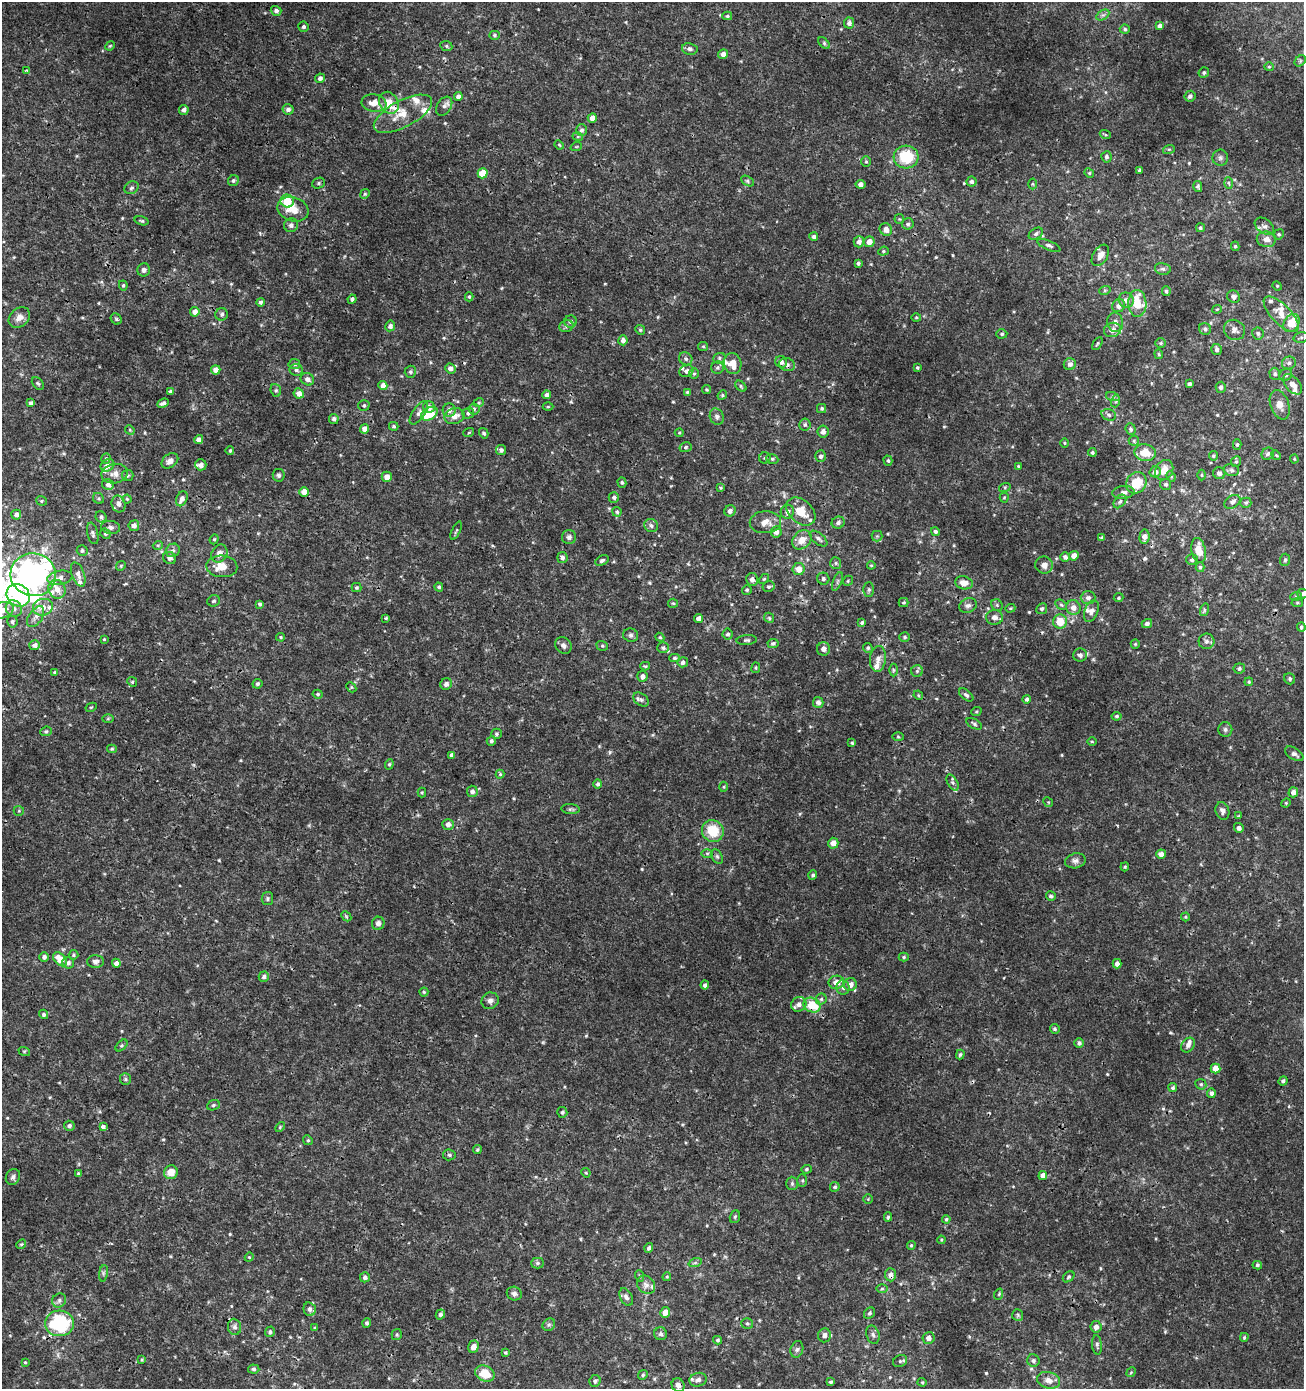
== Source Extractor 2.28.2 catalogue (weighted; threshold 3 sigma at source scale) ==
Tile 11 of 4 x 4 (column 3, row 3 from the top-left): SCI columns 2879-4180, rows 1389-2775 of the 5692 x 5560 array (HDU 1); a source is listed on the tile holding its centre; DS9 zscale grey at full resolution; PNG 1306 x 1391 px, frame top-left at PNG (2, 2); each listed source drawn as its Kron ellipse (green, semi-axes under 4 px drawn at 4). Shown black and unused: <1% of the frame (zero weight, under 3 of 4 exposures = <1% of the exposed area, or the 3 px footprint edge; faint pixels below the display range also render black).
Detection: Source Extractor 2.28.2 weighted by HDU 2 'WHT'; one run over the whole footprint, this tile lists its part. Background 0.00165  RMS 9.3e-04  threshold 0.0042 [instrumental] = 3 sigma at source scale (4.5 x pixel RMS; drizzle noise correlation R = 1.50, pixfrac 1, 0.0396/0.0396 arcsec/px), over >= 5 px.
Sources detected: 584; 1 too faint to see at this stretch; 4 inside a brighter object's white glare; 3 cosmic-ray / hot-pixel residue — neither listed nor drawn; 26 inside a brighter listed object's ellipse — not listed separately; of the other 550, all 500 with FLUX_AUTO >= 0.0921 (the completeness limit of this list) listed and drawn (50 fainter detections not listed), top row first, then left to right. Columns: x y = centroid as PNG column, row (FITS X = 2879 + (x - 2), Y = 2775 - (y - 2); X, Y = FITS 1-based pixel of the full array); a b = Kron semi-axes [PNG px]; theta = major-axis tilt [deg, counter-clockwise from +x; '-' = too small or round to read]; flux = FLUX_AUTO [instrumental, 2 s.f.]
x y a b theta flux
276 11 5 5 - 0.31
1103 15 7 4 31 0.19
727 16 5 4 - 0.13
849 23 5 5 - 0.32
1160 26 4 4 - 0.36
303 27 5 5 - 0.2
1125 29 5 4 - 0.16
494 35 5 4 - 0.14
824 43 7 4 -46 0.15
110 46 5 4 - 0.11
446 46 6 5 - 0.18
690 49 8 6 -11 0.31
723 54 5 4 - 0.45
1300 61 6 5 - 0.16
1269 67 5 4 - 0.11
27 70 4 3 - 0.1
1204 72 5 5 - 0.18
320 78 5 4 - 0.31
1190 96 5 5 - 0.31
458 97 4 4 - 0.44
374 103 12 8 -9 1
389 103 11 9 -58 1.4
444 106 10 7 57 0.35
288 109 5 5 - 0.33
184 110 5 4 - 0.29
403 114 32 13 28 2.2
592 118 5 4 - 0.63
582 130 6 5 - 0.22
1105 134 6 3 -20 0.12
578 137 5 3 - 0.099
559 145 5 4 - 0.099
576 147 6 3 19 0.1
1169 149 6 4 18 0.11
906 157 12 11 - 3.5
1106 157 5 5 - 0.2
1220 158 8 8 - 0.3
866 161 5 4 - 0.14
1139 170 3 3 - 0.13
483 173 5 5 - 2.4
1089 173 5 4 - 0.12
233 181 6 5 - 0.18
748 181 7 4 -28 0.16
972 182 5 5 - 0.23
318 183 6 5 - 0.18
1228 183 6 4 -87 0.14
860 184 5 4 - 0.42
1032 184 5 3 - 0.094
1198 186 5 4 - 0.19
131 188 7 6 - 0.22
365 194 5 4 - 0.13
287 201 7 6 - 2.5
293 209 16 12 -19 1.4
899 219 5 4 - 0.1
142 221 7 4 -16 0.15
908 224 6 5 - 0.2
291 225 7 7 - 0.31
1264 226 11 7 -35 0.39
1200 228 4 4 - 0.14
886 230 7 6 - 0.59
1036 234 8 5 31 0.25
1279 234 5 5 - 0.18
814 237 4 4 - 0.27
1266 239 9 8 - 0.64
859 242 6 5 - 0.37
869 242 5 5 - 0.74
1049 245 12 4 -22 0.24
1235 246 5 4 - 0.16
883 251 5 4 - 0.13
1100 255 12 7 58 0.63
858 263 4 3 - 0.21
1163 269 8 6 -12 0.26
144 270 6 6 - 0.31
123 285 5 4 - 0.15
1277 286 5 4 - 0.11
1105 290 6 3 19 0.11
1166 291 5 4 - 0.19
469 297 4 4 - 0.14
1233 297 7 6 - 0.32
352 299 4 4 - 0.23
1126 300 8 7 - 0.47
261 302 4 4 - 0.25
1137 303 13 9 -89 2.8
1119 306 7 6 - 0.49
1217 309 5 4 - 0.1
195 312 5 5 - 0.62
222 314 6 6 - 0.23
1281 314 23 9 -46 1.3
19 317 12 9 41 0.61
916 318 5 3 - 0.098
116 319 6 5 - 0.15
571 321 6 6 - 0.29
1115 322 9 8 - 0.45
1291 323 10 7 59 1.8
390 326 5 5 - 0.26
566 326 7 5 21 0.22
1205 329 6 5 - 0.21
640 330 5 4 - 0.13
1112 330 8 7 - 0.54
1234 330 11 9 -35 0.5
1258 333 6 5 - 0.22
1002 334 5 4 - 0.15
1301 337 7 5 14 0.22
623 340 5 4 - 0.4
1097 343 7 4 59 0.14
1161 343 5 4 - 0.13
703 346 5 4 - 0.11
1217 349 5 5 - 0.27
1159 354 5 4 - 0.12
719 358 6 5 - 0.18
686 359 7 6 - 0.26
781 362 6 5 - 0.37
733 363 11 8 -77 1.2
1289 363 7 6 - 0.29
294 364 6 5 - 0.21
1070 364 6 6 - 0.41
787 365 8 6 -22 0.34
717 368 6 6 - 0.2
917 368 3 3 - 0.13
450 369 5 5 - 0.38
216 370 5 4 - 0.61
296 370 6 6 - 0.23
686 371 7 6 - 0.34
410 372 6 5 - 0.2
694 373 5 5 - 0.14
1275 374 6 5 - 0.21
1286 375 7 5 35 0.27
307 379 7 6 - 0.4
38 383 7 5 -48 0.16
1189 384 4 3 - 0.25
1293 384 12 7 -49 0.78
383 386 4 4 - 0.6
741 386 6 4 -43 0.14
1221 387 5 5 - 0.22
706 389 4 4 - 0.12
276 390 6 5 - 0.17
171 392 3 3 - 0.24
687 392 4 4 - 0.11
299 393 5 5 - 0.53
547 395 4 4 - 0.33
722 395 5 4 - 0.12
1113 397 7 4 -18 0.18
1116 401 6 4 72 0.15
479 402 5 3 - 0.095
31 403 4 3 - 0.2
163 403 6 4 24 0.29
364 405 6 5 - 0.17
1280 405 15 9 -71 0.84
429 407 6 5 - 0.37
548 407 5 3 - 0.1
822 408 4 4 - 0.16
474 409 5 5 - 0.18
449 410 6 6 - 0.44
419 413 13 6 55 0.39
468 413 6 5 - 0.2
429 414 9 6 32 3.1
1109 415 7 5 -18 0.24
454 416 10 7 16 0.84
717 417 8 7 - 0.3
334 419 5 5 - 0.29
805 425 6 5 - 0.2
394 426 4 4 - 0.13
365 429 4 4 - 0.69
1131 429 6 5 - 0.2
130 430 5 4 - 0.11
823 431 6 5 - 0.4
469 432 5 3 - 0.11
484 433 5 4 - 0.19
679 433 4 4 - 0.094
199 440 4 4 - 0.51
1134 441 5 5 - 0.14
1065 443 4 3 - 0.097
1237 445 5 4 - 0.14
686 447 6 5 - 0.17
501 450 5 5 - 0.27
230 451 4 3 - 0.13
1092 452 4 4 - 0.18
1145 453 11 8 -11 1.6
1268 454 6 5 - 0.21
1276 455 5 4 - 0.096
821 456 6 5 - 0.28
1213 456 5 4 - 0.14
765 458 6 5 - 0.17
106 459 5 4 - 0.19
772 459 6 4 -22 0.17
1294 459 4 4 - 0.092
170 461 9 6 37 0.45
888 461 5 4 - 0.15
1236 461 6 4 68 0.15
107 465 7 5 32 0.48
201 465 6 5 - 0.39
1018 466 4 4 - 0.1
1164 470 10 8 61 1
1231 470 8 6 -15 0.26
1155 472 6 5 - 0.43
1219 473 6 5 - 0.3
115 474 13 9 10 0.63
128 475 6 5 - 0.15
279 475 6 6 - 0.21
1201 475 5 3 - 0.097
1171 476 5 4 - 0.12
387 477 5 5 - 0.63
622 483 5 4 - 0.14
1136 483 11 9 50 2
1166 484 5 5 - 0.2
108 485 6 5 - 0.34
1005 487 6 4 18 0.12
721 488 4 4 - 0.12
304 492 5 5 - 0.82
1123 492 11 6 7 0.39
614 497 5 5 - 0.21
1004 497 5 4 - 0.11
98 498 6 5 - 0.14
127 499 4 4 - 0.11
182 499 8 5 65 0.54
41 501 5 4 - 0.13
1120 501 7 5 49 0.22
1232 502 9 6 34 0.33
1246 503 5 5 - 0.17
119 504 8 7 - 0.38
730 511 6 5 - 0.4
801 511 16 11 -42 1.8
617 512 5 4 - 0.16
787 512 7 6 - 0.38
16 515 5 5 - 0.36
101 517 6 5 - 0.27
765 522 16 11 2 0.96
838 523 6 6 - 0.28
134 526 5 5 - 0.45
651 526 7 6 - 0.3
110 527 10 6 -7 0.29
456 531 10 3 66 0.13
776 532 6 5 - 0.53
935 532 4 4 - 0.32
93 533 11 5 -77 0.26
105 534 5 4 - 0.14
877 536 5 5 - 0.14
569 537 7 7 - 0.29
1144 537 7 5 85 0.5
1102 538 4 4 - 0.17
214 539 5 4 - 0.12
818 539 10 5 -39 0.31
802 540 11 8 44 1
158 545 5 3 - 0.093
173 550 7 6 - 0.3
1199 550 12 7 -78 1.7
82 551 5 5 - 0.2
219 554 9 7 58 0.56
1074 556 5 4 - 0.61
1065 557 4 4 - 0.3
170 558 7 6 - 0.29
562 558 5 5 - 0.28
602 560 7 4 28 0.21
1192 560 5 5 - 0.2
1285 560 6 5 - 0.17
836 563 6 5 - 0.19
871 565 4 4 - 0.097
1044 565 9 8 - 0.59
121 566 5 4 - 0.11
222 566 15 10 -4 1.3
1200 567 5 4 - 0.17
799 569 6 6 - 0.92
78 574 13 6 -70 0.46
33 575 22 21 - 34
60 578 13 7 10 0.56
752 579 6 6 - 0.43
764 579 6 3 44 0.11
823 579 6 6 - 0.25
837 581 10 3 69 0.18
848 581 5 4 - 0.13
964 583 9 6 -12 0.78
356 587 5 4 - 0.15
439 587 4 4 - 0.19
769 587 6 5 - 0.19
57 589 9 8 - 0.76
747 590 5 5 - 0.15
869 590 7 5 90 0.17
1303 594 5 4 - 0.23
18 595 12 10 -38 5.5
1296 596 6 4 19 0.12
1088 598 7 6 - 0.34
1119 598 5 4 - 0.13
214 601 6 5 - 0.18
904 602 5 4 - 0.14
673 603 5 4 - 0.12
1297 603 6 4 -5 0.12
260 604 4 4 - 0.21
997 605 6 5 - 0.19
1061 605 6 4 -30 0.14
968 606 9 7 21 0.34
43 607 10 8 15 0.74
14 608 9 7 -47 0.45
1010 608 5 4 - 0.11
1073 608 7 7 - 0.63
1042 609 5 5 - 0.22
3 610 11 8 17 0.87
1204 610 6 4 73 0.17
1091 611 11 6 69 0.51
36 617 11 6 57 0.45
994 617 8 7 - 0.51
386 618 3 3 - 0.11
699 618 4 4 - 0.5
769 618 5 4 - 0.14
12 622 6 5 - 0.2
862 622 4 4 - 0.2
1060 622 7 7 - 1.7
1147 624 5 4 - 0.28
1301 627 4 4 - 0.19
728 634 5 5 - 0.22
631 635 7 6 - 0.25
281 637 4 3 - 0.11
660 637 4 4 - 0.1
904 637 5 5 - 0.16
104 639 3 3 - 0.096
747 640 10 5 4 0.2
1206 641 8 7 - 0.31
773 643 5 4 - 0.18
1135 644 5 4 - 0.11
35 645 5 5 - 0.33
563 645 9 7 -47 0.34
602 646 6 4 -20 0.16
663 648 6 5 - 0.2
868 648 5 4 - 0.17
824 649 7 6 - 0.42
1080 655 7 6 - 0.32
674 658 5 4 - 0.17
878 659 13 8 84 0.59
683 662 5 5 - 0.26
645 666 5 3 - 0.12
756 668 5 3 - 0.098
1239 668 6 5 - 0.22
893 670 6 4 -90 0.13
917 671 6 6 - 0.18
54 672 4 3 - 0.11
642 676 5 5 - 0.4
1290 679 6 5 - 0.17
132 682 5 4 - 0.12
1249 682 4 3 - 0.12
257 684 5 5 - 0.21
446 684 6 5 - 0.32
351 687 5 4 - 0.13
318 694 5 4 - 0.16
918 695 5 4 - 0.11
966 695 8 5 -39 0.22
1027 699 4 4 - 0.19
641 700 9 5 -37 0.27
818 702 5 5 - 0.33
91 707 6 4 29 0.11
976 712 5 3 - 0.1
1117 716 5 4 - 0.16
108 719 6 4 2 0.11
974 724 8 4 -29 0.21
1225 729 7 7 - 0.24
46 731 6 4 22 0.14
496 734 5 5 - 0.18
898 737 5 3 - 0.1
491 741 5 4 - 0.19
1092 742 5 3 - 0.094
852 743 3 3 - 0.13
112 749 5 4 - 0.13
1294 754 10 5 -32 0.34
452 755 4 4 - 0.26
389 764 5 4 - 0.14
500 774 4 4 - 0.12
952 782 9 5 -62 0.23
598 784 5 4 - 0.23
724 787 5 3 - 0.097
472 791 5 5 - 0.35
422 792 5 4 - 0.11
1293 792 5 4 - 0.52
1048 802 5 4 - 0.11
1286 803 5 4 - 0.11
571 809 9 5 -6 0.19
19 811 5 5 - 0.12
1222 811 9 6 -73 0.4
1239 816 4 3 - 0.1
448 824 5 5 - 0.45
1239 828 5 5 - 0.36
713 831 11 10 - 2.7
833 843 5 5 - 0.73
707 853 6 4 0 0.15
1161 854 5 4 - 0.48
717 856 8 5 -63 0.2
1075 861 10 7 13 0.36
1125 867 4 3 - 0.12
813 875 4 4 - 0.19
1051 896 5 4 - 0.21
267 899 7 5 80 0.19
346 916 6 4 -46 0.12
1185 917 4 4 - 0.1
378 923 6 6 - 0.34
73 955 5 5 - 0.15
44 957 5 4 - 0.31
904 957 5 4 - 0.13
60 959 8 5 -47 1.5
95 961 8 6 1 0.3
68 963 6 5 - 0.25
116 963 4 4 - 0.43
1117 964 5 4 - 0.42
264 977 5 5 - 0.29
836 982 8 6 11 0.7
705 985 4 4 - 0.25
850 985 6 6 - 0.62
843 987 7 6 - 0.29
424 992 4 4 - 0.11
821 999 5 5 - 0.17
490 1001 9 8 - 0.37
799 1004 8 7 - 0.49
812 1005 9 7 -27 2.3
44 1014 5 4 - 0.19
1055 1029 5 4 - 0.16
1079 1043 5 4 - 0.24
1188 1045 8 6 49 0.4
121 1046 7 4 44 0.15
24 1051 6 4 -17 0.1
960 1055 5 4 - 0.17
1216 1069 5 5 - 0.85
125 1079 6 5 - 0.17
1283 1081 5 4 - 0.2
1201 1084 6 5 - 0.16
1173 1088 4 4 - 0.2
1211 1093 4 4 - 0.29
213 1105 6 5 - 0.15
562 1112 5 5 - 0.15
69 1126 5 5 - 0.22
103 1127 4 3 - 0.73
280 1127 6 3 47 0.1
308 1140 5 4 - 0.12
477 1150 4 4 - 0.14
449 1155 6 5 - 0.19
806 1169 5 4 - 0.14
171 1172 7 6 - 1.1
586 1173 5 4 - 0.097
78 1174 4 3 - 0.14
1043 1175 4 4 - 0.65
13 1177 8 7 - 0.3
802 1181 6 5 - 0.14
792 1183 7 5 -90 0.18
835 1187 5 5 - 0.16
868 1199 4 4 - 0.1
735 1217 6 5 - 0.15
888 1217 5 4 - 0.15
946 1219 4 4 - 0.15
941 1240 4 4 - 0.097
21 1244 5 4 - 0.13
911 1245 4 3 - 0.12
649 1248 5 4 - 0.21
249 1257 4 4 - 0.1
537 1263 6 5 - 0.2
695 1263 7 4 19 0.17
1257 1265 5 4 - 0.15
103 1273 8 4 82 0.2
890 1275 6 5 - 0.42
640 1276 6 3 -71 0.11
365 1277 5 5 - 0.28
667 1277 4 3 - 0.11
1069 1277 6 4 40 0.16
646 1285 10 8 -47 0.43
882 1289 6 4 1 0.13
514 1293 7 6 - 0.32
999 1294 6 3 72 0.097
626 1297 9 6 -63 0.34
59 1300 7 6 - 0.28
310 1309 7 6 - 0.34
665 1312 5 5 - 0.83
870 1313 6 5 - 0.19
440 1314 5 4 - 0.24
1018 1315 6 5 - 0.16
60 1323 14 13 - 7.2
367 1323 5 4 - 0.18
747 1323 6 5 - 0.16
549 1325 7 5 43 0.2
234 1327 8 6 -83 0.37
1096 1327 6 5 - 0.46
315 1328 4 4 - 0.11
270 1332 5 5 - 0.23
661 1334 6 6 - 0.22
397 1335 6 5 - 0.15
824 1335 7 6 - 0.47
873 1335 9 6 -73 0.31
1244 1337 4 3 - 0.12
928 1338 6 6 - 0.51
718 1340 4 3 - 0.15
1097 1345 10 5 -85 0.23
473 1347 6 5 - 0.63
797 1349 8 6 72 0.25
505 1353 3 3 - 0.12
142 1360 4 3 - 0.1
900 1361 7 6 - 0.2
1033 1361 6 6 - 0.26
25 1362 4 3 - 0.1
254 1369 6 4 -4 0.18
1131 1372 5 4 - 0.11
485 1373 10 8 -23 1.8
643 1375 5 4 - 0.13
698 1380 9 7 15 0.37
1048 1380 11 8 -14 0.61
595 1381 6 5 - 0.21
831 1382 4 3 - 0.14
922 1382 4 4 - 0.1
678 1385 7 6 - 0.38
Overlapping masked pixels (flux is a lower limit): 4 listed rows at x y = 787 365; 812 1005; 890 1275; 60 1323
Isophote crosses this tile's border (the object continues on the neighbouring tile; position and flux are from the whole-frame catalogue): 2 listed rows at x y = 1303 594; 3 610
Unlisted compact peaks at least as high as the median listed source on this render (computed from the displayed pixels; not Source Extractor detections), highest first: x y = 610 752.